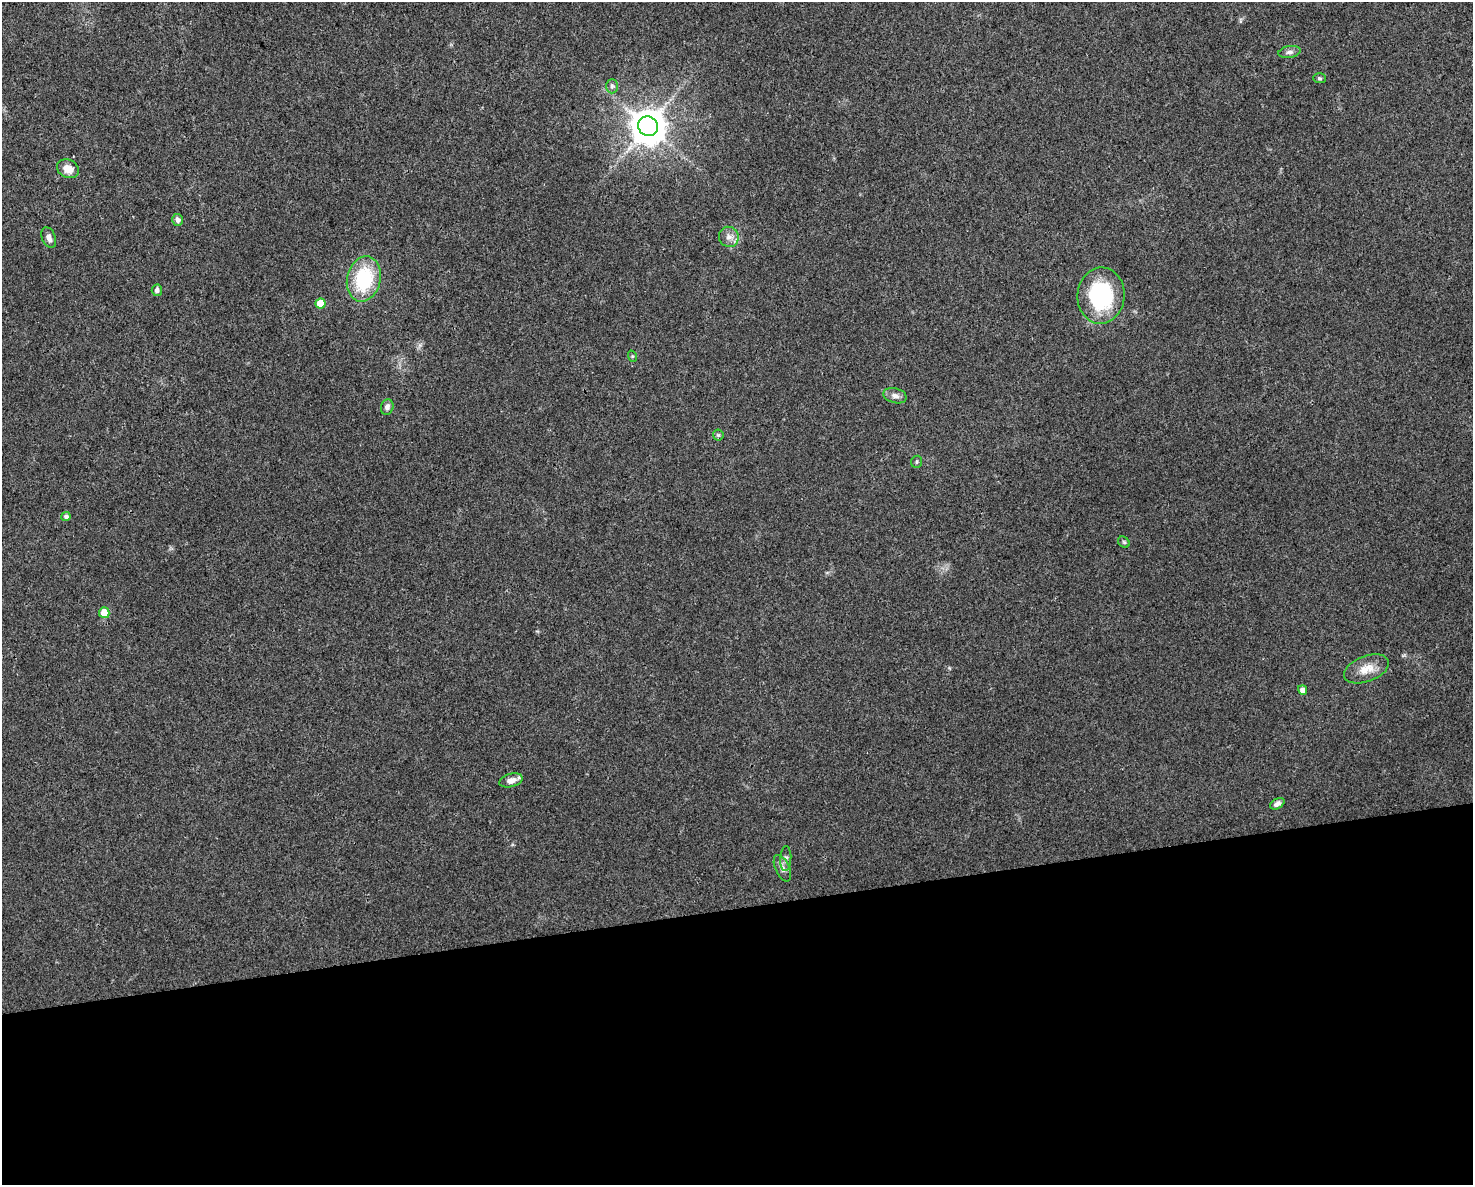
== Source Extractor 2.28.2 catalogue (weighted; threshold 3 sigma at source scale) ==
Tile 11 of 3 x 4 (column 2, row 4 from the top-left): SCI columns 1536-3006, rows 1-1183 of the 4497 x 4732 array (HDU 1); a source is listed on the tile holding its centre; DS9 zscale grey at full resolution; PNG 1475 x 1187 px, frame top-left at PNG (2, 2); each listed source drawn as its Kron ellipse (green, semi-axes under 4 px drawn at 4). Shown black and unused: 23% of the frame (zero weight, under 3 of 4 exposures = <1% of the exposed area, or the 3 px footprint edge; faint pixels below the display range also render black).
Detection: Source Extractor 2.28.2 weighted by HDU 2 'WHT'; one run over the whole footprint, this tile lists its part. Background 0.0311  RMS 0.0039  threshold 0.0175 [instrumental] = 3 sigma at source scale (4.5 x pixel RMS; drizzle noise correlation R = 1.50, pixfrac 1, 0.0396/0.0396 arcsec/px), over >= 5 px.
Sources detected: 26; all 26 listed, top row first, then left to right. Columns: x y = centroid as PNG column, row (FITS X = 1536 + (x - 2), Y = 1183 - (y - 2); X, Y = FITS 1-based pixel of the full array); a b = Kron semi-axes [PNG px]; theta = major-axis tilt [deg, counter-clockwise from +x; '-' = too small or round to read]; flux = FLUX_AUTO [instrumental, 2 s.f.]
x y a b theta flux
1289 52 11 5 9 1.3
1319 78 6 5 - 0.64
612 86 7 6 - 0.93
648 126 10 9 - 900
68 169 11 9 -25 3.9
178 220 6 5 - 1.5
729 237 10 10 - 2.6
49 238 11 7 -67 1.9
364 279 23 16 77 25
157 290 6 5 - 1.4
1101 296 28 23 85 36
320 303 5 5 - 7
632 356 6 3 -72 0.4
895 396 12 7 -14 1.9
387 407 8 6 77 1.5
718 435 5 5 - 0.55
917 462 6 5 - 0.67
66 516 5 4 - 1.3
1124 542 6 5 - 0.62
104 613 5 5 - 5.7
1366 669 23 12 21 5.9
1303 690 5 4 - 2.6
511 780 12 6 16 2.7
1277 804 8 5 30 1.4
786 859 12 5 88 1.3
782 868 14 7 -65 2.2